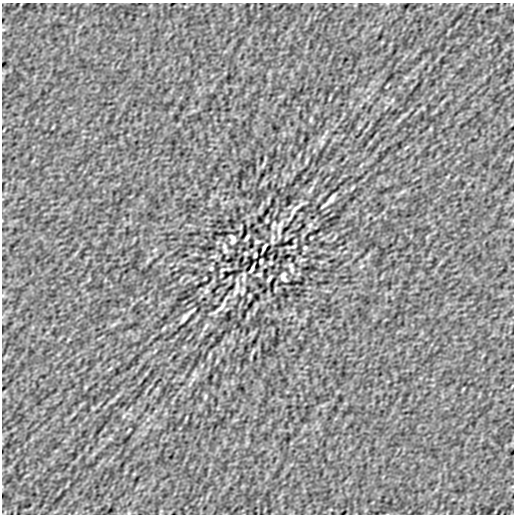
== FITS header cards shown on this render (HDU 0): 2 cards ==
NAXIS1  =                  512
NAXIS2  =                  512

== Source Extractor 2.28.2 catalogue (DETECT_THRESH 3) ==
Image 512 x 512 px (HDU 0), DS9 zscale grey, 1 PNG px = 1 image px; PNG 516 x 516 px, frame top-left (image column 1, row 512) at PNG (2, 3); no overlay
Background 2.09e-07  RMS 1.4e-05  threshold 4.11e-05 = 3 sigma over >= 5 px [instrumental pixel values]
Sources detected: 35; all 35 listed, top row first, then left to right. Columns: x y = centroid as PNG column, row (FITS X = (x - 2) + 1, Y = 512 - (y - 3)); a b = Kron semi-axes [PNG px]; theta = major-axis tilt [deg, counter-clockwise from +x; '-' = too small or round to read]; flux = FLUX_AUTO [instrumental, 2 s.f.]
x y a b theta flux
311 120 8 4 81 1.1e-03
310 190 12 3 59 1.9e-03
331 199 7 3 58 2.9e-03
296 208 21 4 37 4.1e-03
267 220 6 4 72 7.6e-04
281 224 11 6 53 3.8e-03
310 225 7 5 46 1.8e-03
272 237 9 5 77 2.1e-03
247 238 6 2 54 1.8e-03
233 239 8 5 -81 2.8e-03
257 242 4 3 - 1.3e-03
294 246 5 2 - 1.0e-03
264 247 7 3 64 1.9e-03
305 248 4 3 - 1.0e-03
245 253 3 2 - 9.2e-04
255 255 4 3 - 1.4e-03
261 261 4 3 - 1.4e-03
271 263 3 2 - 9.2e-04
211 268 4 3 - 1.0e-03
252 269 7 3 64 1.9e-03
292 269 8 5 -80 1.8e-03
222 270 5 2 - 1.0e-03
259 274 4 3 - 1.3e-03
283 277 8 5 -81 2.8e-03
205 278 3 2 - 7.2e-04
269 278 6 2 53 1.8e-03
244 279 9 4 77 2.0e-03
206 291 7 5 46 1.8e-03
235 292 11 6 53 3.8e-03
242 292 8 3 71 1.1e-03
220 308 21 4 37 4.0e-03
185 317 8 3 55 3.0e-03
206 326 12 3 59 2.0e-03
164 328 6 4 70 8.3e-04
205 396 8 4 81 1.1e-03